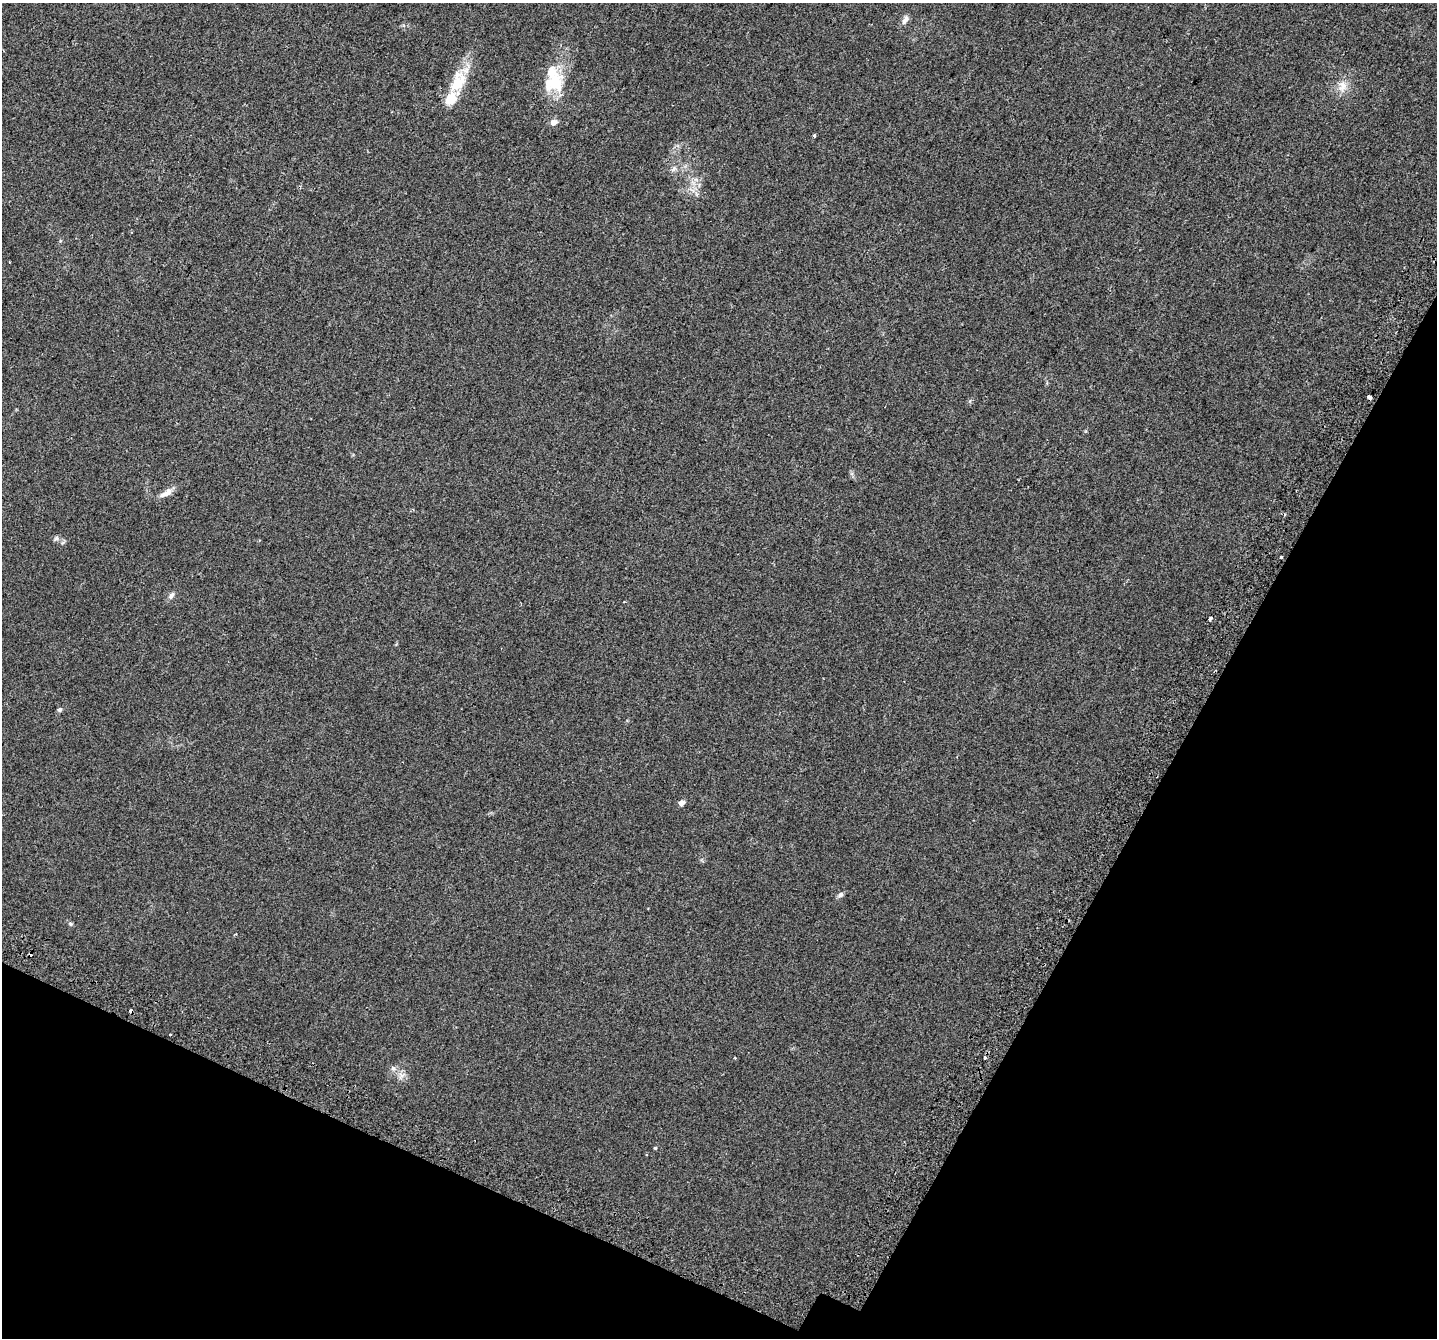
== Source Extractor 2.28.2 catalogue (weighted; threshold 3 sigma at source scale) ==
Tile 15 of 4 x 4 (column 3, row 4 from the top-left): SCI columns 2935-4369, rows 343-1678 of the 5860 x 5963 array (HDU 1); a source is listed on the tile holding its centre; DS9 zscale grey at full resolution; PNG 1439 x 1340 px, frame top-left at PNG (2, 3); no overlay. Shown black and unused: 24% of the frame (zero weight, under 2 of 3 exposures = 4% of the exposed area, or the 3 px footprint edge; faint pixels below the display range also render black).
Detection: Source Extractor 2.28.2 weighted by HDU 2 'WHT'; one run over the whole footprint, this tile lists its part. Background 0.0214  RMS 0.0051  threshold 0.0227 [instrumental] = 3 sigma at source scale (4.5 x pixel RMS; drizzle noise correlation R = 1.50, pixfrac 1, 0.0396/0.0396 arcsec/px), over >= 5 px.
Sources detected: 25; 2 cosmic-ray / hot-pixel residue — not listed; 2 inside a brighter listed object's ellipse — not listed separately; the other 21 listed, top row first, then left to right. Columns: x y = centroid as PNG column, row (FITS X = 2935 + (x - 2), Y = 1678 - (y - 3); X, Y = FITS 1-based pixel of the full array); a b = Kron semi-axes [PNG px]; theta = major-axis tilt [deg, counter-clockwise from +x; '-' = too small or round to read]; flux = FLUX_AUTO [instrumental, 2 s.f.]
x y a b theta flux
905 20 12 6 61 2.2
458 82 34 19 65 17
554 83 29 23 32 17
1342 86 17 12 78 5.2
554 122 9 8 - 2.2
814 136 4 3 - 0.68
1370 397 5 4 - 4.2
166 493 19 8 27 3.5
56 539 8 7 - 1.3
1281 557 3 3 - 3.9
171 595 10 6 62 1.6
1210 618 4 3 - 3
60 710 6 6 - 0.93
682 803 5 4 - 2.9
840 895 8 6 45 1.2
70 924 7 5 -37 0.75
170 1034 3 2 - 0.56
735 1058 3 2 - 0.4
985 1058 3 3 - 1.6
393 1068 8 7 - 1.7
655 1148 4 3 - 0.47